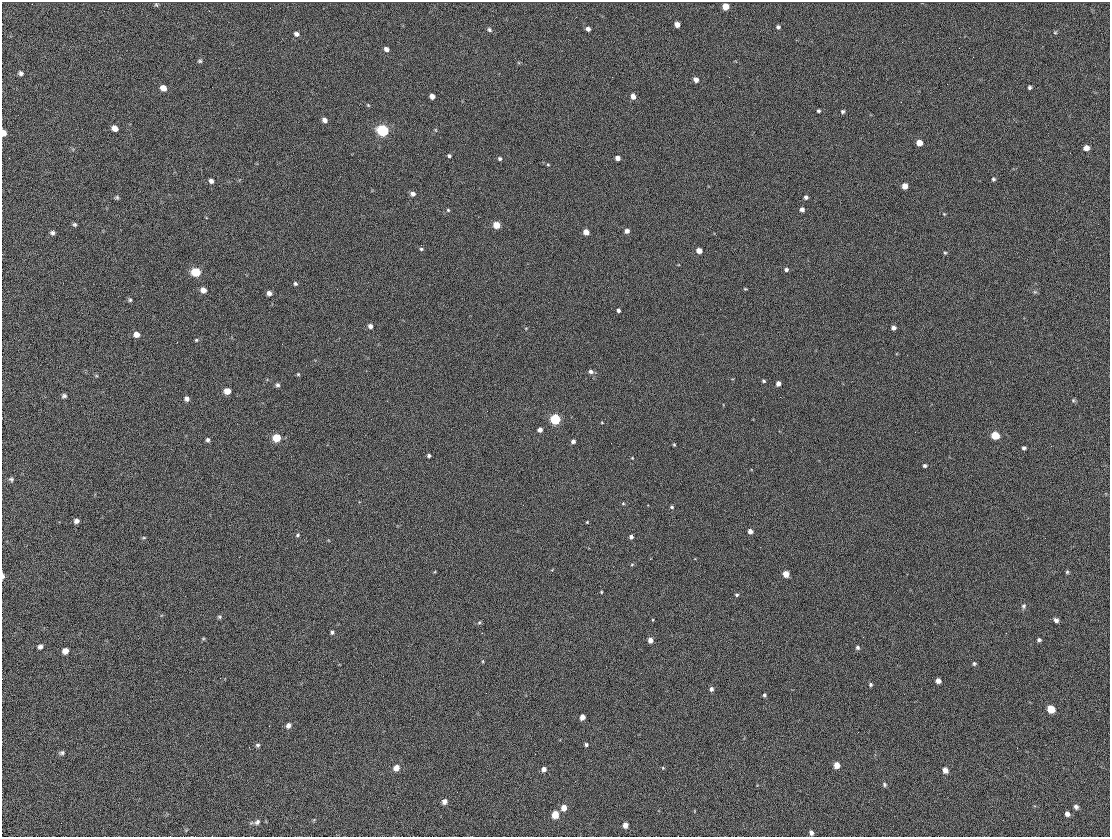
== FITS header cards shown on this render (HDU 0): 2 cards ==
NAXIS1  =                 1108
NAXIS2  =                  835

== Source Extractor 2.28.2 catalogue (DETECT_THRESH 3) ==
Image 1108 x 835 px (HDU 0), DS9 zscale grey, 1 PNG px = 1 image px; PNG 1112 x 839 px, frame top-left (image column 1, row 835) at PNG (2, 2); no overlay
Background 98.2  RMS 16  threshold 48.8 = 3 sigma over >= 5 px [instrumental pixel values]
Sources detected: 139; all 139 listed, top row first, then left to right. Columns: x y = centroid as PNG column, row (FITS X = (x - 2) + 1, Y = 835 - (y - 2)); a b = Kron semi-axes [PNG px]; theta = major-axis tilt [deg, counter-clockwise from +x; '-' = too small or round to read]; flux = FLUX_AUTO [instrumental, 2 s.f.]
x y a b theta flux
32 4 2 2 - 890
156 5 6 5 - 1500
725 6 5 5 - 12000
677 24 5 4 - 6100
778 27 5 4 - 2100
588 29 4 4 - 3500
489 30 6 5 - 2300
1055 32 5 5 - 1400
296 34 6 5 - 3300
386 49 6 5 - 4000
200 61 6 5 - 1700
21 73 6 5 - 2500
729 77 2 2 - 700
696 80 5 5 - 5100
1030 87 4 4 - 1900
163 88 6 5 - 8200
432 96 5 4 - 5700
633 96 5 4 - 6100
368 105 6 3 -45 1100
818 111 4 3 - 1600
843 111 5 4 - 1900
324 120 5 5 - 4700
115 128 6 5 - 7400
436 130 6 3 -70 1100
383 131 6 5 - 130000
4 133 6 4 -81 8600
919 143 5 5 - 9500
1086 148 6 5 - 6000
449 156 4 3 - 1900
9 158 2 2 - 770
617 158 4 4 - 5700
500 159 4 4 - 1800
548 165 5 3 - 990
993 179 5 5 - 1700
211 181 5 5 - 3500
905 186 5 5 - 8500
413 194 5 5 - 4100
117 197 5 5 - 1800
806 197 4 4 - 2800
802 209 4 4 - 3800
448 210 4 4 - 1300
944 214 5 4 - 1000
74 224 5 5 - 1900
496 225 5 5 - 20000
627 231 4 4 - 5000
586 232 5 4 - 10000
52 233 6 5 - 2500
421 245 2 2 - 590
421 249 5 4 - 1400
699 250 5 4 - 12000
945 253 5 4 - 1300
786 270 5 5 - 2500
196 272 6 5 - 42000
295 283 5 4 - 1800
337 289 2 2 - 510
745 289 4 4 - 1100
203 290 6 5 - 6500
1035 292 6 4 -17 1700
269 293 5 4 - 4600
130 300 6 4 -75 1800
618 310 4 3 - 3100
370 326 5 4 - 4900
526 328 5 3 - 820
893 328 4 4 - 4400
136 334 6 5 - 8200
196 340 4 4 - 1200
591 371 6 5 - 3400
298 374 5 4 - 1300
764 381 4 3 - 1400
778 383 4 4 - 6600
277 385 5 5 - 2600
227 391 5 5 - 12000
64 396 6 5 - 2500
187 399 5 5 - 3700
1073 400 6 5 - 1500
555 419 5 5 - 99000
602 423 4 2 - 880
540 430 4 4 - 4900
995 435 6 5 - 32000
277 438 5 5 - 28000
208 440 5 4 - 2500
573 441 4 4 - 3600
674 445 4 3 - 1200
1024 448 4 4 - 2300
429 455 4 3 - 2200
632 458 4 3 - 750
924 466 4 4 - 2200
11 479 6 5 - 2100
623 503 4 4 - 1200
523 505 2 2 - 470
672 507 5 4 - 1700
76 521 5 5 - 4100
587 522 3 2 - 900
750 531 4 4 - 6200
298 535 6 4 43 1700
631 537 4 4 - 3300
144 538 6 3 8 1200
632 564 5 3 - 1200
1067 572 5 4 - 1500
786 574 5 5 - 15000
3 576 5 3 - 4700
601 592 3 3 - 990
737 595 4 4 - 1800
1023 606 7 6 - 2600
219 617 6 5 - 1700
1056 620 4 4 - 3900
479 622 5 4 - 1500
332 632 4 4 - 2100
203 639 5 3 - 1200
650 640 4 4 - 6300
1039 640 4 4 - 2100
40 646 6 5 - 3200
857 648 5 5 - 2200
65 651 6 5 - 6600
974 663 5 5 - 1800
938 681 5 4 - 6100
870 685 5 4 - 1900
711 689 5 4 - 3200
764 695 4 3 - 1900
1051 709 6 5 - 23000
582 717 5 4 - 8100
288 725 6 5 - 4500
586 744 4 4 - 1900
258 745 6 5 - 2000
62 753 7 5 13 2400
836 765 5 5 - 11000
396 768 6 6 - 8500
663 768 4 3 - 970
544 769 5 5 - 5000
945 770 6 5 - 6700
884 784 6 5 - 1900
444 801 6 5 - 5400
1076 807 6 5 - 3100
564 808 6 5 - 8700
555 814 6 5 - 19000
1067 814 5 4 - 4100
257 822 8 6 48 3700
625 825 5 5 - 6700
811 832 5 4 - 3400
At the frame edge (FLAGS 8, measured only in part): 2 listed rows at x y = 4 133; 3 576

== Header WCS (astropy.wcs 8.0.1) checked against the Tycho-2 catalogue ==
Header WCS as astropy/WCSLIB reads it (CRVAL/CRPIX/CD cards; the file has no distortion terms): RA---TAN/DEC--TAN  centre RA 23:07:10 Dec +58:33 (346.79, +58.55 deg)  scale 0.986 arcsec/px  FOV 18.2' x 13.7'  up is +12 deg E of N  parity normal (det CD < 0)
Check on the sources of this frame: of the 60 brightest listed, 9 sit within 1.6 arcsec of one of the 20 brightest Tycho-2 stars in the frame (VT <= 12.46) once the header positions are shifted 0.27 arcsec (0.23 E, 0.15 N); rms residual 0.53 arcsec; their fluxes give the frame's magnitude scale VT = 22.56 - 2.5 log10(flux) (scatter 0.19 mag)
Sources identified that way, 9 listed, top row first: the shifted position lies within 1.6 arcsec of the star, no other Tycho-2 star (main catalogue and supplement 1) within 3.2 arcsec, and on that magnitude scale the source's flux lands within +1.5 / -3 mag of the star's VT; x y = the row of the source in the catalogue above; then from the Tycho-2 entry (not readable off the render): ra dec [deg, ICRS J2000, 3 dp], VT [Tycho-2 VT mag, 2 dp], TYC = Tycho-2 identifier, HIP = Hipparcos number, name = IAU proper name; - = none
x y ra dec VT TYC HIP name
725 6 346.748 +58.674 11.95 4010-1910-1 - -
115 128 347.050 +58.607 12.46 4010-1983-1 - -
496 225 346.843 +58.603 11.99 4010-1871-1 - -
196 272 346.992 +58.573 11.00 4010-2329-1 - -
555 419 346.792 +58.554 9.85 4010-2235-1 114160 -
995 435 346.564 +58.574 11.49 3997-2299-1 - -
277 438 346.933 +58.534 11.52 4010-2078-1 - -
786 574 346.657 +58.525 11.84 3997-2023-1 - -
1051 709 346.506 +58.504 11.68 3997-2094-1 - -